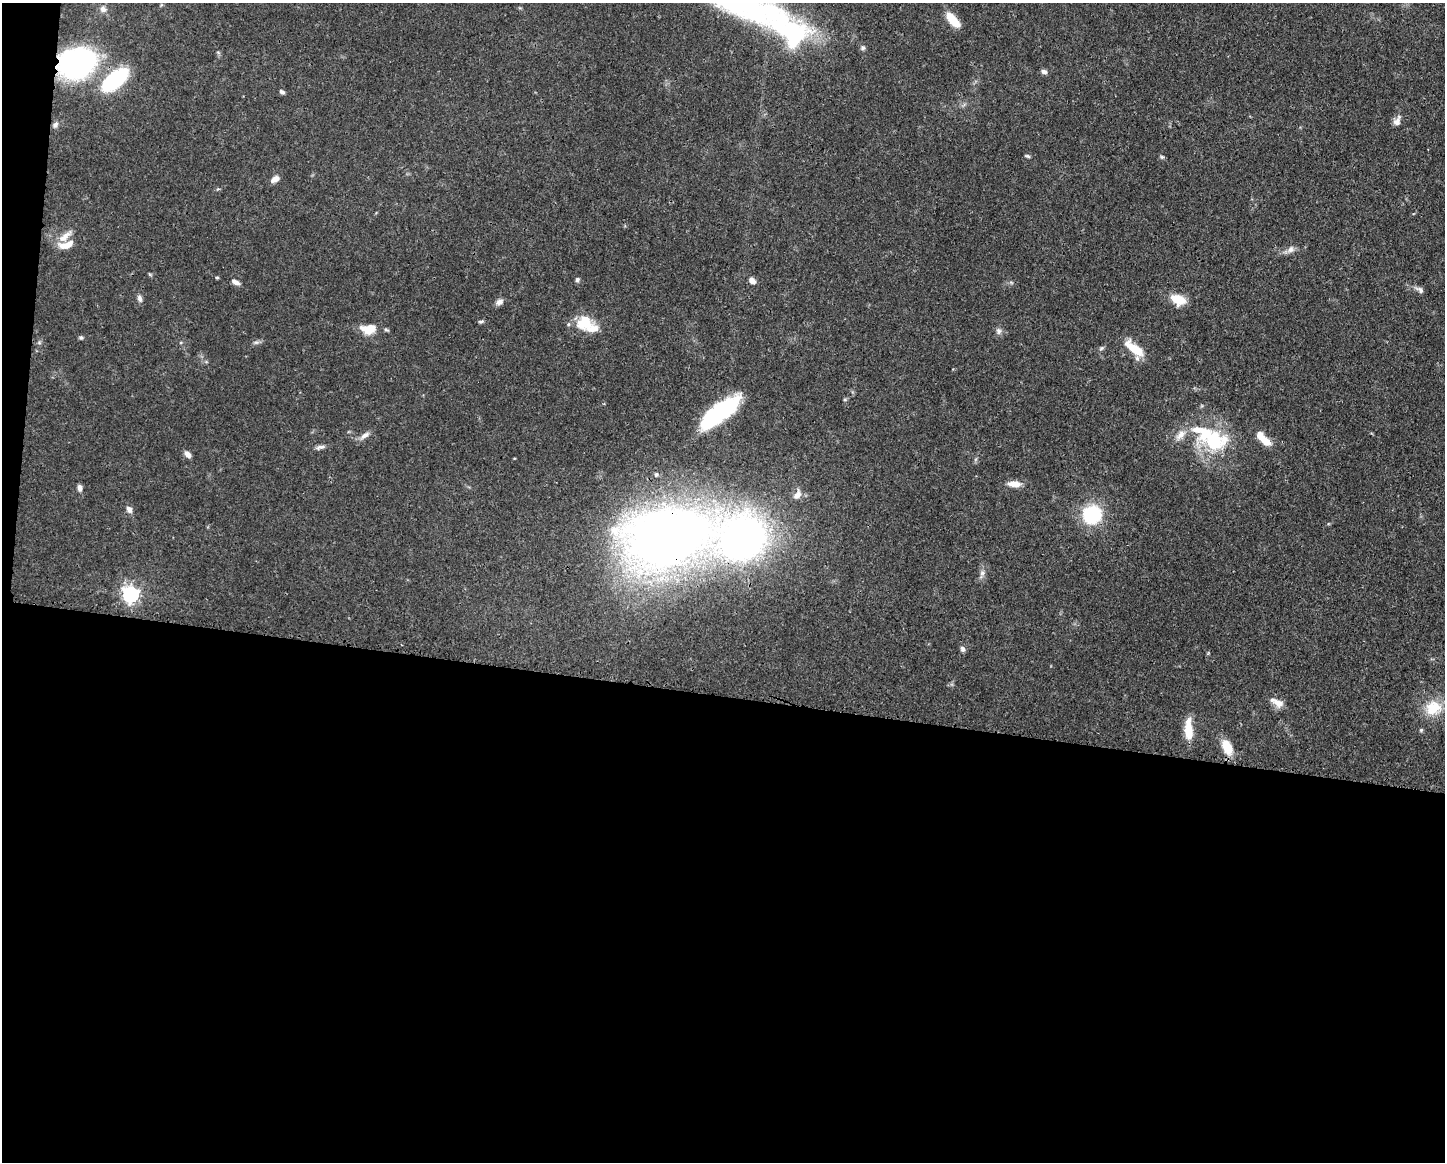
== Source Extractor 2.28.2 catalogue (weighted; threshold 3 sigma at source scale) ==
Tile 10 of 3 x 4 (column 1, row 4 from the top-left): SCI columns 114-1556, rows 6-1165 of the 4668 x 4652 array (HDU 1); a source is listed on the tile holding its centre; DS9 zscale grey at full resolution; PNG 1447 x 1164 px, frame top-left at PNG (2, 3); no overlay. Shown black and unused: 41% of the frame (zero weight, under 3 of 4 exposures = <1% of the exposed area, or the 3 px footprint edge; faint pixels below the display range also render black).
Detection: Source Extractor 2.28.2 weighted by HDU 2 'WHT'; one run over the whole footprint, this tile lists its part. Background 0.0443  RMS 0.0029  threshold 0.0129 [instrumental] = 3 sigma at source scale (4.5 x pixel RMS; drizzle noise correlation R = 1.50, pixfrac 1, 0.05/0.05 arcsec/px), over >= 5 px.
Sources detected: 63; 1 inside a brighter object's white glare — not listed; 6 inside a brighter listed object's ellipse — not listed separately; the other 56 listed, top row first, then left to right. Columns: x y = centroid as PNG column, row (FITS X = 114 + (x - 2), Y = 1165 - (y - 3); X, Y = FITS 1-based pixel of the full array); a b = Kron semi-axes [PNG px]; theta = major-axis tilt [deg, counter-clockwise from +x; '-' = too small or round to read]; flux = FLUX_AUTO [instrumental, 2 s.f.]
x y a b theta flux
743 3 152 33 -27 120
103 9 9 8 - 1.3
953 20 17 7 -49 6.5
76 64 25 21 20 68
1044 72 7 5 -13 0.97
115 80 24 11 39 31
282 92 6 4 -20 0.69
1397 121 14 8 63 1.7
55 125 8 6 48 0.91
1028 156 6 4 -26 0.48
1162 157 5 5 - 0.47
275 179 10 6 31 1.7
66 245 20 9 15 3.6
1290 249 12 7 51 1.3
149 274 6 3 -70 0.31
217 278 4 3 - 0.35
577 280 6 5 - 0.54
752 281 8 6 -33 1.7
236 282 10 5 -23 1.2
1420 290 12 6 -38 1
140 299 10 6 -73 0.99
1178 299 17 11 -23 5.5
499 302 10 7 23 1.2
481 321 8 4 10 0.51
584 323 21 18 6 7.5
369 329 16 10 6 6.1
999 331 8 7 - 1
81 337 6 4 -40 0.48
256 342 7 4 1 0.6
39 343 6 4 19 0.42
1101 348 7 5 45 0.53
1134 349 23 9 -39 7.7
845 399 5 3 - 0.35
719 413 46 15 38 28
364 435 14 6 34 1.6
1180 435 18 9 46 2.7
1214 441 34 25 -22 19
1265 441 13 8 -45 4
321 447 12 5 9 0.96
188 454 8 6 -52 1.6
656 474 5 4 - 0.42
1014 484 15 7 -3 2.9
80 488 7 5 -86 1.2
797 495 13 8 53 1.9
129 509 9 6 -59 1.3
1092 514 23 21 48 14
742 538 40 36 27 150
665 539 61 40 10 350
982 573 7 7 - 0.97
130 594 6 6 - 100
962 649 7 6 - 0.81
1278 703 16 10 -29 2.5
1433 708 22 18 24 8.1
1188 729 24 8 -88 6.2
1421 730 5 5 - 0.4
1227 747 18 10 -67 5.4
Overlapping masked pixels (flux is a lower limit): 3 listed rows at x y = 76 64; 742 538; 665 539
Isophote crosses this tile's border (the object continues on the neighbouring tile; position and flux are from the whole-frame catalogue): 1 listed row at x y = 743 3